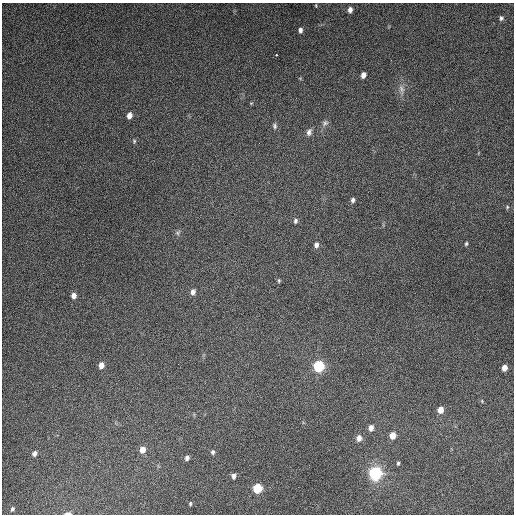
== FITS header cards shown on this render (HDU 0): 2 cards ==
NAXIS1  =                  512
NAXIS2  =                  512

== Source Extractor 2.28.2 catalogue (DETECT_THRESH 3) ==
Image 512 x 512 px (HDU 0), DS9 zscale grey, 1 PNG px = 1 image px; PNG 516 x 516 px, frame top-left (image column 1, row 512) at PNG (2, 3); no overlay
Background 5310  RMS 320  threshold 965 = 3 sigma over >= 5 px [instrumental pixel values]
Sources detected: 40; all 40 listed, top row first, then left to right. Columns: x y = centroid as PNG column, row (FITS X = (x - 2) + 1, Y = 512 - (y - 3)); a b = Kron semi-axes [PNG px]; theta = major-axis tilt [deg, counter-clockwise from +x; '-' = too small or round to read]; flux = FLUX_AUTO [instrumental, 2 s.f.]
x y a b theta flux
316 5 5 3 - 1.8e+04
350 10 6 4 82 9.4e+04
501 18 6 5 - 4.7e+04
300 30 6 5 - 7.2e+04
276 55 3 3 - 2.7e+04
363 75 5 4 - 1.2e+05
401 89 15 6 -76 1.3e+05
129 115 6 4 74 1.4e+05
325 123 9 7 32 6.8e+04
275 126 8 6 -73 5.2e+04
309 132 10 7 68 8.7e+04
134 141 6 5 - 3.0e+04
353 200 5 5 - 5.8e+04
507 207 6 4 50 2.6e+04
295 221 7 6 - 5.4e+04
178 233 8 5 46 4.6e+04
466 244 5 4 - 3.1e+04
316 245 7 6 - 8.0e+04
279 280 5 4 - 2.8e+04
193 292 7 5 78 9.4e+04
74 296 6 5 - 1.1e+05
101 365 6 5 - 1.4e+05
319 366 8 8 - 1.1e+06
504 368 5 4 - 1.5e+05
482 401 5 3 - 2.0e+04
440 410 6 5 - 1.8e+05
371 428 6 5 - 1.2e+05
392 436 6 5 - 2.2e+05
359 438 7 6 - 1.3e+05
142 450 6 5 - 1.8e+05
213 452 6 5 - 4.9e+04
35 453 6 5 - 7.4e+04
187 458 5 4 - 6.7e+04
398 463 4 3 - 3.3e+04
376 473 10 9 - 1.6e+06
233 476 6 4 -88 6.2e+04
257 488 7 6 - 6.7e+05
190 504 5 3 - 2.5e+04
12 509 4 3 - 3.6e+04
68 513 7 3 2 8.4e+04
At the frame edge (FLAGS 8, measured only in part): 1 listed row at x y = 68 513